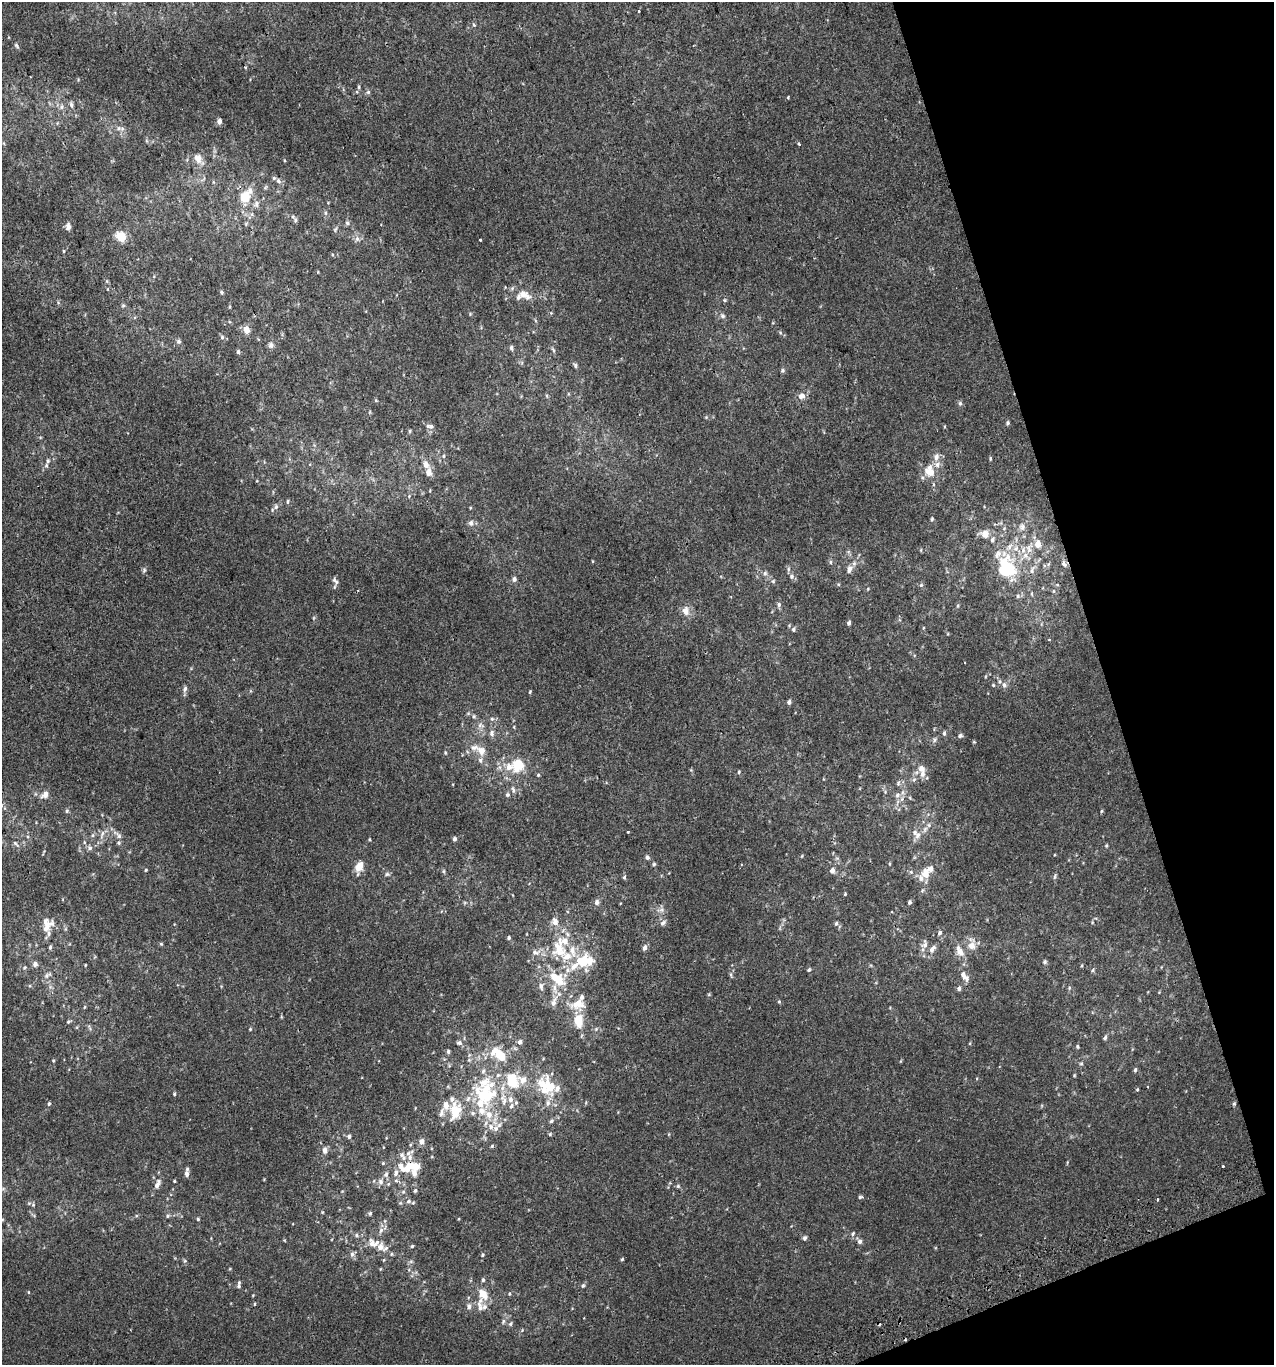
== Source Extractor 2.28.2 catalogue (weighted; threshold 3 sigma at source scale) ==
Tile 12 of 4 x 4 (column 4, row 3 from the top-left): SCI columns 3904-5175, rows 1407-2769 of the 5313 x 5536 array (HDU 1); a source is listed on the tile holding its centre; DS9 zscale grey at full resolution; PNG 1276 x 1367 px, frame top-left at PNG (2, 2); no overlay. Shown black and unused: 15% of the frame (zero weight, under 2 of 3 exposures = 2% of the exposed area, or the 3 px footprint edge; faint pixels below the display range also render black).
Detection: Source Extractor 2.28.2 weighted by HDU 2 'WHT'; one run over the whole footprint, this tile lists its part. Background 3.90e-04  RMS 0.0036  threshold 0.0164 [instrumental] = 3 sigma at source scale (4.5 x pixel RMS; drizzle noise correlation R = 1.50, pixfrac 1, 0.0396/0.0396 arcsec/px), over >= 5 px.
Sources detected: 319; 1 inside a brighter object's white glare — not listed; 57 inside a brighter listed object's ellipse — not listed separately; the other 261 listed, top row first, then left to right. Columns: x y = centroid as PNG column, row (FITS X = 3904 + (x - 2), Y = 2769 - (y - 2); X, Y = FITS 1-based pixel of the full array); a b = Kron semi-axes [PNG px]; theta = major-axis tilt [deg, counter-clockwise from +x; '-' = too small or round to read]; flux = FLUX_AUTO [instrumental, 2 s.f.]
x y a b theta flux
638 11 3 3 - 1.1
474 25 6 4 -86 0.55
16 45 8 5 -52 0.61
359 87 5 3 - 0.48
368 92 6 6 - 0.68
788 97 5 3 - 0.29
71 105 8 5 -77 0.91
62 107 8 6 88 1.1
219 121 5 4 - 1.5
119 128 8 6 0 1.3
799 144 3 3 - 1.6
198 159 17 9 -55 3.4
278 181 8 6 -42 1.1
213 182 6 4 -71 0.43
265 187 7 4 45 0.48
245 197 13 10 58 7.4
256 204 9 7 -90 1.5
252 214 5 5 - 0.68
295 220 6 5 - 0.65
347 223 6 5 - 0.74
246 224 6 4 -73 0.42
68 226 8 6 85 1.3
335 230 7 5 57 0.58
121 236 10 9 - 5.6
357 239 8 6 90 1.2
480 240 3 3 - 2
64 251 5 3 - 0.32
512 288 6 5 - 0.7
221 292 5 4 - 0.56
523 294 12 10 48 2.6
725 300 5 4 - 0.44
123 306 6 4 1 0.49
722 316 7 6 - 0.91
246 330 10 8 -79 2.4
780 332 6 4 -20 0.47
222 337 6 5 - 0.69
179 341 6 6 - 0.74
271 345 8 7 - 1.2
511 348 7 5 -81 0.72
553 350 9 3 -56 0.58
238 352 6 4 90 0.6
575 365 6 5 - 0.68
783 371 6 5 - 0.62
801 396 8 8 - 2.1
376 400 5 4 - 0.36
960 403 6 5 - 0.72
706 417 5 5 - 0.38
1007 423 6 5 - 0.6
430 426 11 6 -8 1.3
944 427 4 3 - 0.28
410 431 5 4 - 0.46
443 456 5 4 - 0.45
936 457 9 7 77 2
990 458 6 3 -90 0.46
46 465 7 5 89 0.77
930 471 16 12 -71 5.6
429 472 12 7 -86 2.5
409 496 5 4 - 0.43
287 501 6 3 89 0.44
276 507 7 6 - 0.97
932 519 6 4 81 0.49
471 523 8 7 - 1.2
1022 527 10 9 - 1.7
1004 528 5 5 - 0.54
984 534 12 9 -13 2.9
1009 547 11 7 45 2.1
1029 548 20 9 73 4.6
921 550 5 3 - 0.32
830 562 6 4 90 0.51
1064 564 10 6 -66 1.1
850 569 12 8 68 1.8
144 570 7 5 89 0.65
1005 570 24 19 43 19
1032 570 14 6 69 1.7
765 573 6 6 - 0.81
792 576 7 7 - 1.1
514 579 6 5 - 1.2
335 581 12 6 -55 1.2
773 581 6 6 - 0.59
921 585 6 5 - 0.56
868 589 5 3 - 0.3
1054 591 6 4 -90 0.41
1032 594 6 3 -71 0.37
1018 596 6 6 - 0.74
779 605 8 5 -82 0.83
958 606 6 4 70 0.47
686 611 9 7 -85 2.9
849 623 5 4 - 0.86
923 628 5 3 - 0.29
794 629 7 5 69 0.72
1049 639 3 3 - 0.43
993 685 5 4 - 0.41
1004 685 8 7 - 1.4
185 689 9 5 80 1
530 692 4 3 - 0.36
789 702 5 4 - 1.1
474 716 6 5 - 0.61
492 719 6 5 - 0.72
481 725 10 6 -16 1.3
514 727 4 3 - 0.3
492 733 8 6 88 1.3
944 733 7 4 90 0.7
960 736 6 5 - 0.8
934 740 8 6 61 0.89
974 742 4 4 - 0.43
482 751 12 9 -44 3.3
445 753 5 4 - 0.4
517 765 13 11 70 10
500 767 6 4 72 0.78
921 768 10 9 - 2.3
739 772 5 4 - 0.42
538 775 4 4 - 0.41
914 780 6 5 - 0.77
513 790 11 5 -77 1
45 795 11 8 42 2
507 795 6 5 - 0.79
897 795 9 8 - 1.8
910 798 5 4 - 0.4
67 811 6 5 - 0.58
1101 811 5 3 - 0.42
925 829 7 6 - 1.1
628 832 3 3 - 0.54
102 833 8 5 71 1.1
93 835 6 5 - 0.62
119 835 11 6 -58 1.2
918 835 11 7 71 1.8
369 839 4 3 - 0.32
454 839 5 4 - 0.78
15 843 8 4 -45 0.65
1106 845 5 4 - 0.41
90 848 7 7 - 1
802 856 5 3 - 0.27
647 857 6 6 - 0.83
654 864 5 5 - 0.53
359 867 11 7 70 4.8
146 870 4 3 - 0.33
443 871 6 4 90 0.48
832 871 6 5 - 1.8
911 872 5 4 - 0.52
925 873 11 9 71 4
387 874 7 5 2 0.7
1055 876 10 3 81 0.57
624 877 6 5 - 0.61
922 890 6 4 43 0.5
845 894 4 4 - 0.34
597 902 7 6 - 1.2
909 902 5 4 - 0.72
661 910 12 7 5 1.6
555 922 8 7 - 2.4
663 923 10 6 35 1.1
836 923 6 4 63 0.53
47 925 20 14 68 5.2
940 933 6 5 - 0.86
509 937 4 4 - 0.63
161 944 5 4 - 0.4
925 944 12 8 80 1.8
972 945 15 10 77 3.3
50 947 6 4 88 0.68
645 948 7 5 75 1.4
559 949 23 17 76 10
932 949 13 7 54 1.8
960 951 14 8 -63 3.3
536 952 14 7 1 2.1
584 961 17 16 - 11
1045 962 6 5 - 0.59
35 964 6 6 - 1.3
85 965 4 2 - 0.28
24 967 6 5 - 0.66
568 970 9 8 - 2
809 970 5 4 - 0.57
1093 970 5 5 - 0.5
963 974 12 7 -75 1.9
48 975 13 6 32 1.5
731 975 6 4 -72 0.5
558 979 23 11 -37 9.7
541 986 11 6 -79 1.3
959 988 5 5 - 0.97
1069 988 5 4 - 0.43
709 995 5 3 - 0.33
554 1002 14 8 70 2.3
779 1002 5 4 - 0.45
578 1004 19 12 15 5.5
578 1021 17 10 88 6.5
68 1022 5 5 - 0.49
89 1028 10 4 -60 0.7
250 1029 4 4 - 0.38
1105 1038 6 4 71 0.76
520 1042 7 6 - 1
459 1043 8 6 -4 0.92
970 1043 5 3 - 0.31
1077 1046 5 4 - 0.43
448 1051 6 4 -77 0.58
469 1055 6 4 71 0.43
500 1055 21 11 -47 7.7
53 1061 4 4 - 0.35
901 1061 5 3 - 0.29
1081 1064 6 4 0 0.45
1135 1070 6 4 73 0.56
1074 1075 5 3 - 0.31
512 1080 21 16 -75 12
542 1084 31 15 77 8.3
557 1088 21 9 47 3
1137 1089 4 3 - 0.31
174 1094 4 4 - 0.44
483 1094 27 17 61 16
503 1099 20 8 -79 3.8
516 1103 6 5 - 0.52
49 1104 5 4 - 0.56
1234 1104 5 4 - 0.48
455 1111 23 13 75 9.2
441 1113 12 7 77 1.6
489 1115 19 11 -78 5.9
551 1121 7 5 20 0.66
550 1134 5 5 - 0.48
349 1136 6 5 - 0.88
421 1141 8 6 75 1.6
492 1146 5 4 - 0.41
325 1150 8 6 -89 1.6
408 1153 8 6 47 1.2
1223 1166 3 3 - 0.73
410 1167 28 11 7 9.7
187 1174 8 6 -89 1.3
174 1181 3 3 - 0.3
381 1181 9 7 -53 1.6
157 1184 15 7 65 2
678 1186 5 5 - 0.56
3 1189 6 4 19 0.44
415 1191 6 4 72 0.59
860 1197 6 4 13 0.58
1157 1199 3 3 - 0.74
408 1201 7 6 - 1.1
29 1203 5 4 - 0.46
322 1212 5 3 - 0.31
370 1213 5 5 - 0.67
168 1216 5 5 - 0.53
198 1219 4 4 - 0.43
381 1230 9 5 60 1.2
853 1234 7 4 55 0.62
356 1235 6 5 - 0.72
805 1238 6 5 - 0.78
860 1241 6 6 - 0.98
373 1243 14 10 -4 3.9
412 1246 4 4 - 0.49
386 1248 10 5 32 1
352 1254 8 5 90 1
391 1254 6 4 89 0.41
482 1255 5 4 - 0.44
622 1259 4 4 - 0.46
185 1261 6 5 - 0.53
380 1269 5 3 - 0.26
483 1280 5 4 - 0.63
239 1285 10 4 83 0.89
583 1286 7 4 62 0.64
28 1292 5 3 - 0.3
483 1294 12 8 -59 4.9
509 1294 5 4 - 0.42
255 1304 4 3 - 0.29
480 1305 24 9 88 3.5
469 1307 8 6 -86 1.2
503 1321 7 5 71 0.8
510 1324 6 5 - 0.69
Overlapping masked pixels (flux is a lower limit): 1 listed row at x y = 410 1167